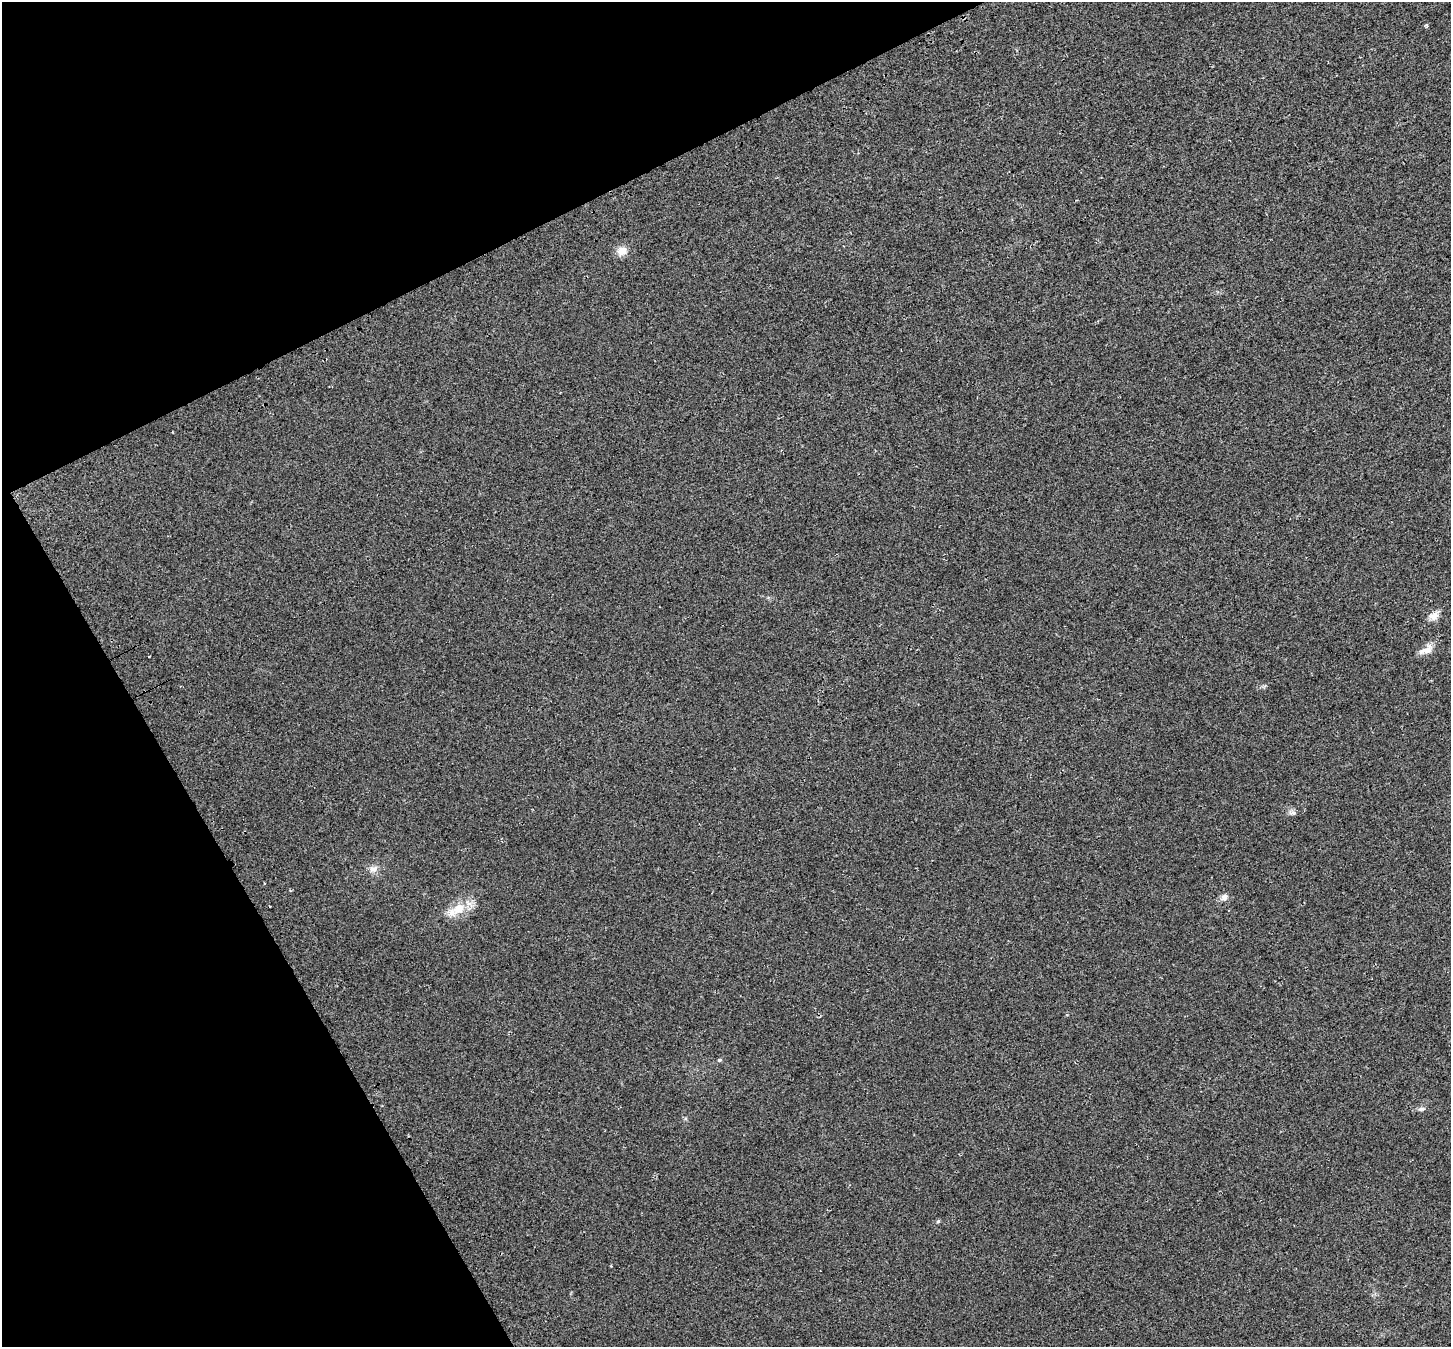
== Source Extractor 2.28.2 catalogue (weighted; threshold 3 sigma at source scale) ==
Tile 5 of 4 x 4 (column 1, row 2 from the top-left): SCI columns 59-1507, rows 2872-4216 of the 5917 x 5803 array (HDU 1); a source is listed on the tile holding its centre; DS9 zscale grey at full resolution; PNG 1453 x 1349 px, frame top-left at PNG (2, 2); no overlay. Shown black and unused: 24% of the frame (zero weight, under 2 of 3 exposures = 4% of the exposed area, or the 3 px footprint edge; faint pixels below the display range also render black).
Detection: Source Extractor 2.28.2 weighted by HDU 2 'WHT'; one run over the whole footprint, this tile lists its part. Background 0.0439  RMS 0.01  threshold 0.047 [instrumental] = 3 sigma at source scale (4.5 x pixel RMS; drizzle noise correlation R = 1.50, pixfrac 1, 0.0396/0.0396 arcsec/px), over >= 5 px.
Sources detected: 13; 1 cosmic-ray / hot-pixel residue — not listed; the other 12 listed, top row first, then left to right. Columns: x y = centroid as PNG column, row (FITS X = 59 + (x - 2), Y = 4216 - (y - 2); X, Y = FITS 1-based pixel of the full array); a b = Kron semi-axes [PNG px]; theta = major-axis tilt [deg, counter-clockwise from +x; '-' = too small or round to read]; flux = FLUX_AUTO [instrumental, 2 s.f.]
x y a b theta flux
1426 25 4 4 - 1.5
622 251 13 10 22 9.5
1434 616 14 10 29 6.9
1426 650 22 9 28 8.7
1292 813 10 7 -2 3.3
373 869 11 9 33 5.6
264 883 3 3 - 2.8
1224 897 10 8 55 5
459 908 18 14 37 20
719 1060 6 5 - 1.6
1421 1109 9 5 10 2.6
938 1221 5 4 - 1.3